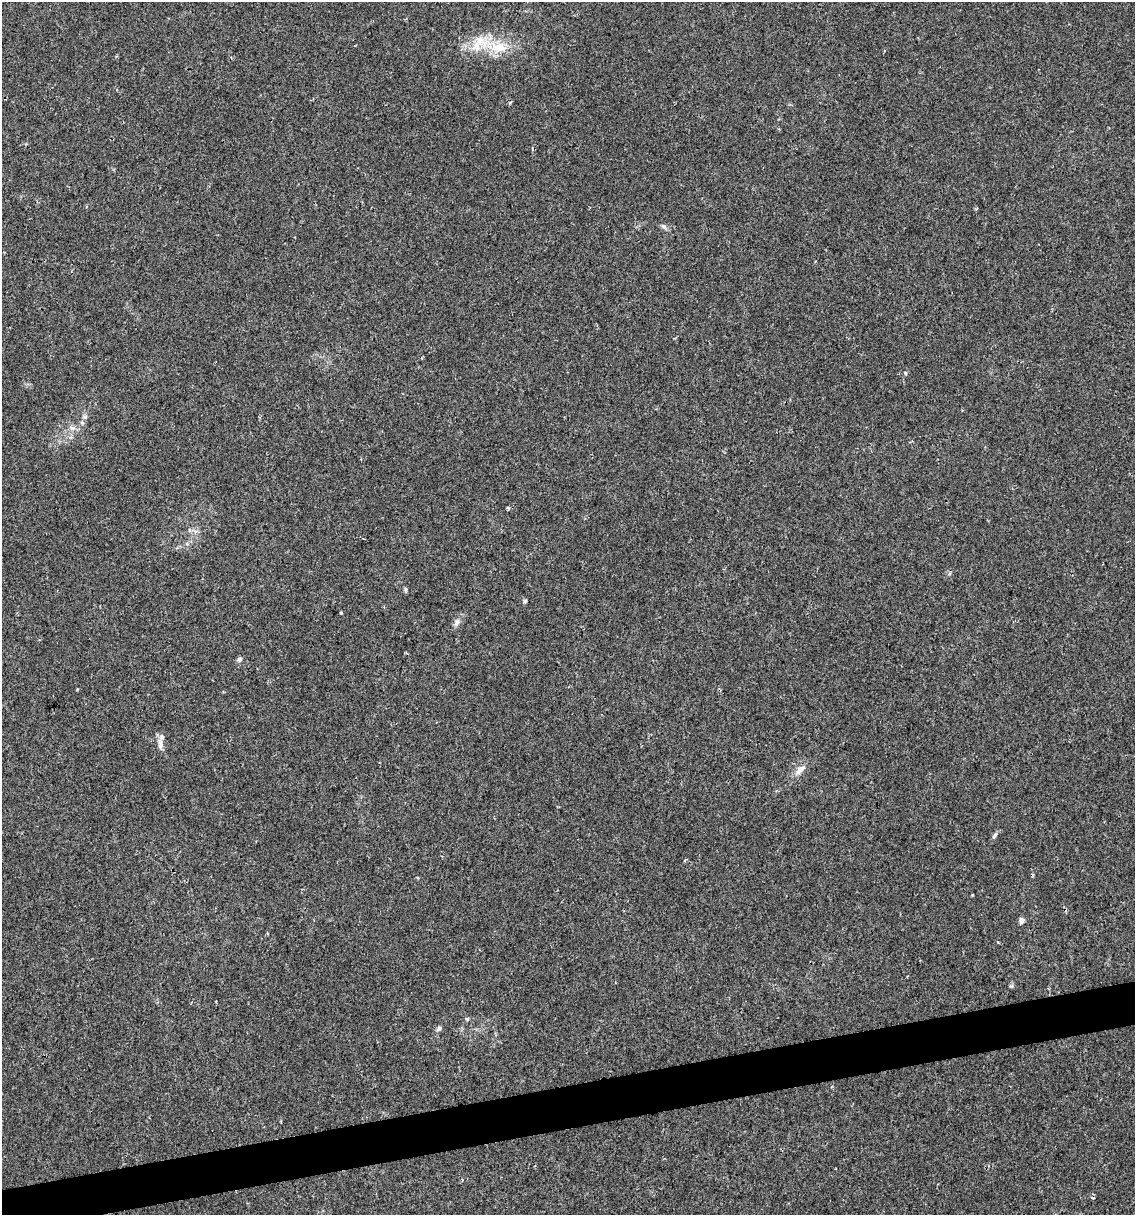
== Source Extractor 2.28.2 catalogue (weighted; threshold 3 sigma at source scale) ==
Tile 7 of 4 x 4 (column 3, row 2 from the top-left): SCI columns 2337-3469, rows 2429-3641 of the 4627 x 4856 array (HDU 1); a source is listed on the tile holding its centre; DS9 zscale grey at full resolution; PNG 1137 x 1217 px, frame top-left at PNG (2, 2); no overlay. Shown black and unused: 3% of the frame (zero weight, under 2 of 3 exposures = <1% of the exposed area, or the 3 px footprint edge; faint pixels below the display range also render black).
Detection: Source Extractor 2.28.2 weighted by HDU 2 'WHT'; one run over the whole footprint, this tile lists its part. Background 0.0176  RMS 0.0045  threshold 0.0202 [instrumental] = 3 sigma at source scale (4.5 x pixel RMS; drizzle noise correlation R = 1.50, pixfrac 1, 0.0396/0.0396 arcsec/px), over >= 5 px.
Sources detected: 23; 2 cosmic-ray / hot-pixel residue — not listed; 3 inside a brighter listed object's ellipse — not listed separately; the other 18 listed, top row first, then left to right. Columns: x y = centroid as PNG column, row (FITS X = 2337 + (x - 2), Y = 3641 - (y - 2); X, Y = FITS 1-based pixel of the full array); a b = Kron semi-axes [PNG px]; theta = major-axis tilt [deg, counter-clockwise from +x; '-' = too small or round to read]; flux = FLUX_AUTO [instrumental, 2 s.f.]
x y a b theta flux
499 47 28 14 -5 13
664 227 7 6 - 1.1
905 373 5 4 - 0.5
85 417 6 5 - 0.91
72 428 8 6 -18 1.6
508 508 4 3 - 0.79
406 589 6 4 -90 0.69
525 601 5 4 - 0.71
341 613 3 3 - 0.42
457 622 13 6 73 1.9
239 659 6 5 - 1.4
161 745 16 7 -87 2.4
800 770 19 7 42 3.4
994 835 9 5 50 1.1
1022 920 7 6 - 1.7
998 942 3 3 - 0.61
467 1019 6 4 6 0.65
439 1029 7 6 - 1.1